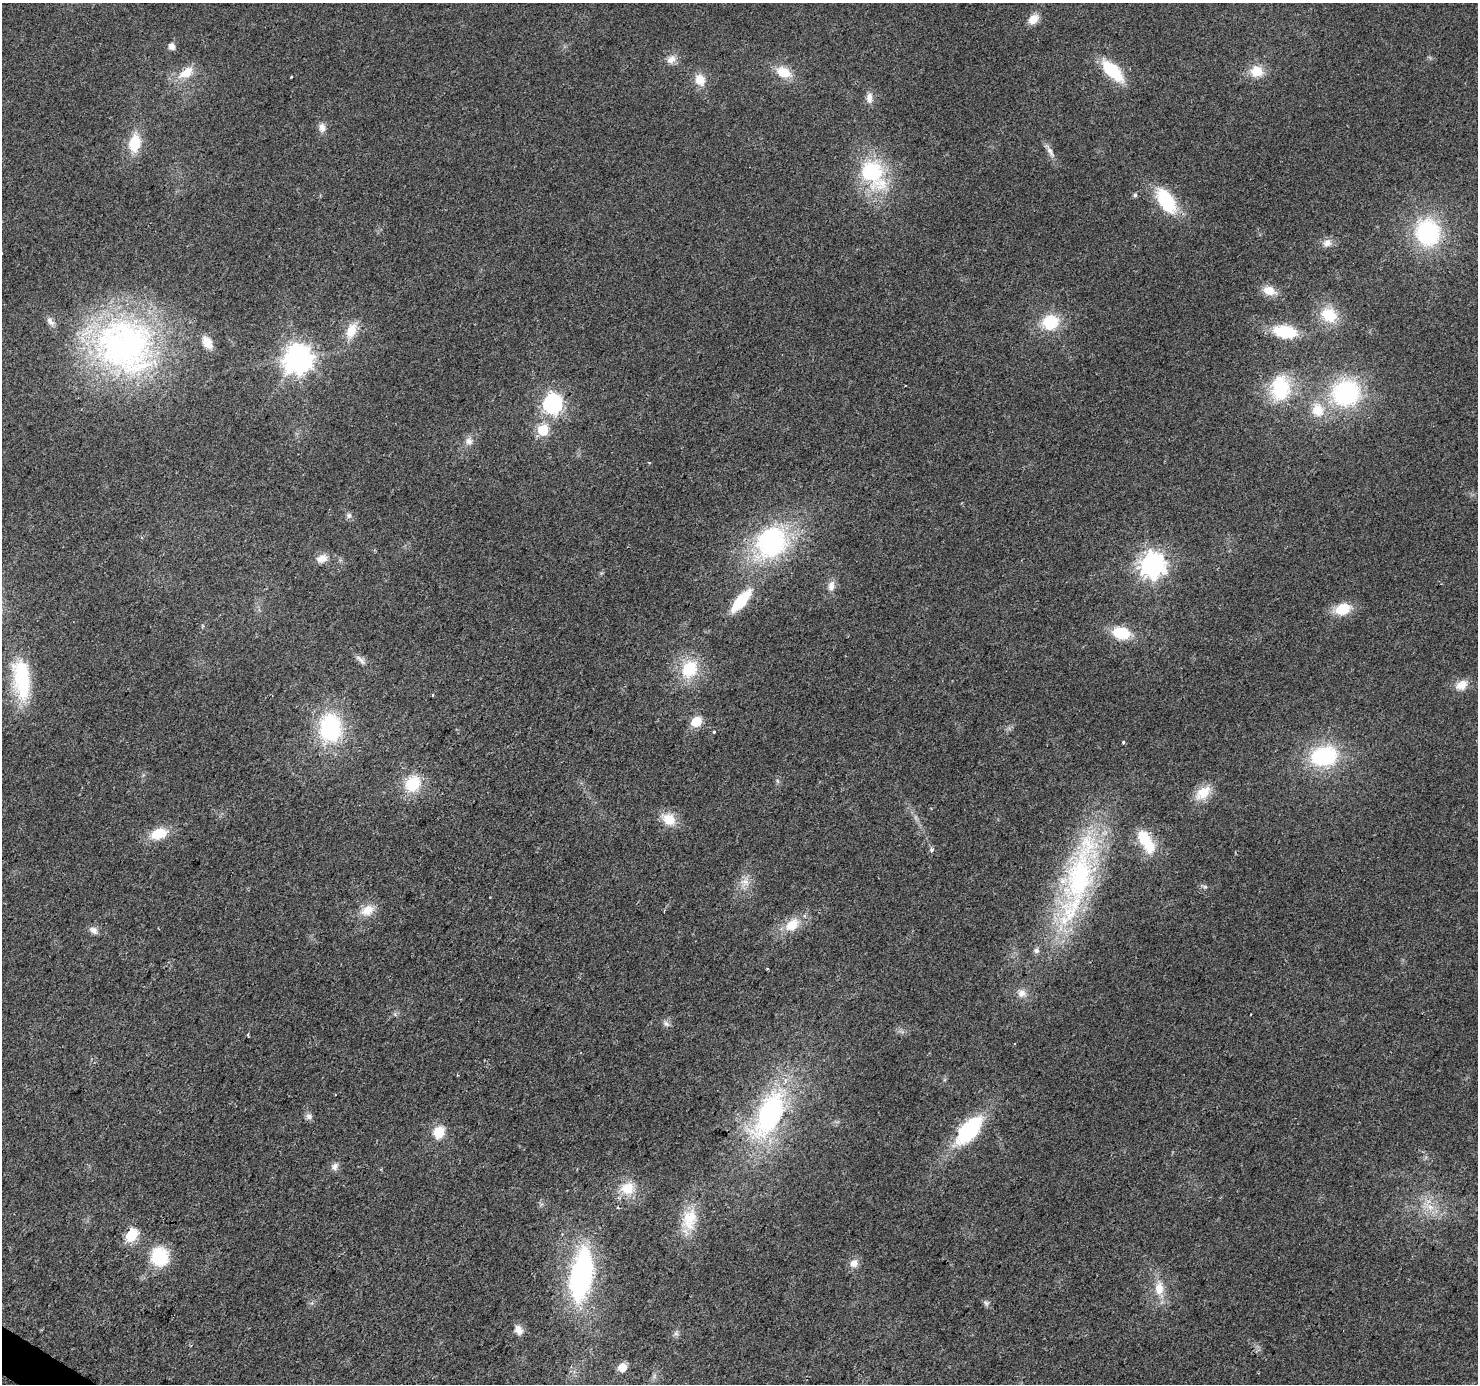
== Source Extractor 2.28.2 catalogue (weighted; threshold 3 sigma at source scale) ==
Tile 7 of 4 x 4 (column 3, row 2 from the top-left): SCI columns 2953-4428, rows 2954-4335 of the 5910 x 5972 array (HDU 1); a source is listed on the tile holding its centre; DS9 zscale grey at full resolution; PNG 1480 x 1386 px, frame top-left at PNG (2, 3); no overlay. Shown black and unused: <1% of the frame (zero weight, under 2 of 3 exposures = <1% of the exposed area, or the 3 px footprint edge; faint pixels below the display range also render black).
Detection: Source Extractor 2.28.2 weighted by HDU 2 'WHT'; one run over the whole footprint, this tile lists its part. Background 0.0265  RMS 0.0062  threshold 0.0279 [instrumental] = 3 sigma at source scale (4.5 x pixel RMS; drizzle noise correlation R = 1.50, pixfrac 1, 0.0396/0.0396 arcsec/px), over >= 5 px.
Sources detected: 88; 1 inside a brighter object's white glare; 1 cosmic-ray / hot-pixel residue — not listed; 2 inside a brighter listed object's ellipse — not listed separately; the other 84 listed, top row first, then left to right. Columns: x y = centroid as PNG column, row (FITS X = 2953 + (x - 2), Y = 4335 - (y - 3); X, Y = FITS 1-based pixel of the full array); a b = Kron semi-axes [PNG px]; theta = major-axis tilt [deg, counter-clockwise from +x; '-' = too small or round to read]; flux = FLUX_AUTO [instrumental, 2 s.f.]
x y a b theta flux
1033 19 12 9 46 7.4
172 46 6 5 - 4.8
671 59 14 10 44 4.9
1112 71 23 10 -45 34
1257 71 15 13 -6 12
784 72 15 11 -25 14
186 73 23 12 30 11
291 77 3 2 - 0.61
700 80 16 13 -61 8.9
869 98 15 8 -89 4.4
322 128 13 8 -85 3.9
135 143 17 12 82 20
1050 151 21 6 -61 4.1
873 174 38 24 -59 56
1135 195 5 5 - 1.4
1166 201 28 15 -56 36
1428 232 27 24 -83 68
1327 243 12 11 - 4.3
1269 291 17 11 -18 8.3
1329 315 17 14 -36 20
1050 322 19 16 18 23
351 331 20 11 71 11
1285 332 22 12 -9 29
207 342 14 9 -59 7.9
125 346 80 71 -31 220
297 359 9 9 - 760
1280 388 27 20 85 40
1346 393 29 27 15 76
553 404 8 7 - 250
1318 410 19 16 -72 15
543 430 6 6 - 41
469 441 10 10 - 3.5
649 462 4 2 - 0.58
349 515 8 7 - 1.9
771 542 41 35 51 92
322 559 15 10 16 5.7
1152 565 8 8 - 560
831 586 14 8 79 4.5
741 601 24 9 49 29
1343 609 17 12 22 16
1121 633 19 13 -13 19
360 660 18 5 -44 3.2
689 669 19 16 58 27
22 679 48 19 -84 48
1462 685 14 10 30 7.9
433 695 4 3 - 0.72
696 721 6 6 - 40
330 728 27 21 -90 67
714 732 4 3 - 0.71
1123 742 3 3 - 1.6
1324 756 28 20 12 56
777 781 7 4 -88 1.1
412 784 20 17 56 22
1203 793 23 14 42 12
669 819 16 13 -36 12
158 834 19 12 20 16
1144 838 18 14 -63 19
932 850 4 3 - 2.9
1079 877 120 38 74 140
745 882 13 11 -3 6.1
367 910 19 12 29 9.7
792 925 18 12 39 14
93 930 12 8 -32 3.4
767 969 3 2 - 0.59
1022 993 12 10 -4 5.1
666 1024 10 6 -37 2.1
248 1034 5 3 - 0.72
769 1114 53 24 63 120
309 1116 9 8 - 2.3
968 1130 29 14 48 62
439 1132 13 11 64 12
335 1166 11 8 55 3
627 1188 18 15 4 14
1430 1207 11 8 -26 5.8
690 1219 30 19 80 20
131 1235 6 6 - 62
159 1256 19 17 -77 32
854 1263 11 10 - 4.6
581 1275 47 19 80 130
1159 1288 19 12 89 11
986 1303 7 7 - 1.7
519 1330 12 9 -62 4.5
676 1333 7 6 - 1.6
622 1367 5 5 - 17